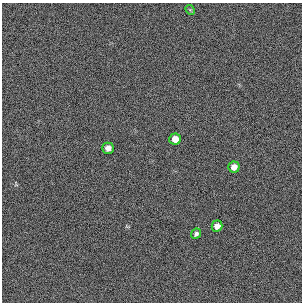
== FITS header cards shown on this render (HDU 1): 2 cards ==
NAXIS1  =                  300 / length of original image axis
NAXIS2  =                  300 / length of original image axis

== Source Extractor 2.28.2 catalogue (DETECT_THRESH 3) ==
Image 300 x 300 px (HDU 1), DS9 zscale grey, 1 PNG px = 1 image px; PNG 304 x 304 px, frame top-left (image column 1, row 300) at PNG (2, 3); each listed source drawn as its Kron ellipse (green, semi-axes under 4 px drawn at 4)
Background 385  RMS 67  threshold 200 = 3 sigma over >= 5 px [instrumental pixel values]
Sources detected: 6; all 6 listed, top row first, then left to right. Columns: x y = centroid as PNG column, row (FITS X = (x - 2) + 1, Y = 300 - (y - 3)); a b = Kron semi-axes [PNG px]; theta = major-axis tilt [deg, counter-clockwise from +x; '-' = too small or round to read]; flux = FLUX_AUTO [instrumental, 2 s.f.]
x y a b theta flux
190 10 5 4 - 4900
175 139 6 5 - 35000
108 148 5 5 - 25000
234 167 5 5 - 26000
217 226 5 5 - 25000
196 234 5 4 - 11000